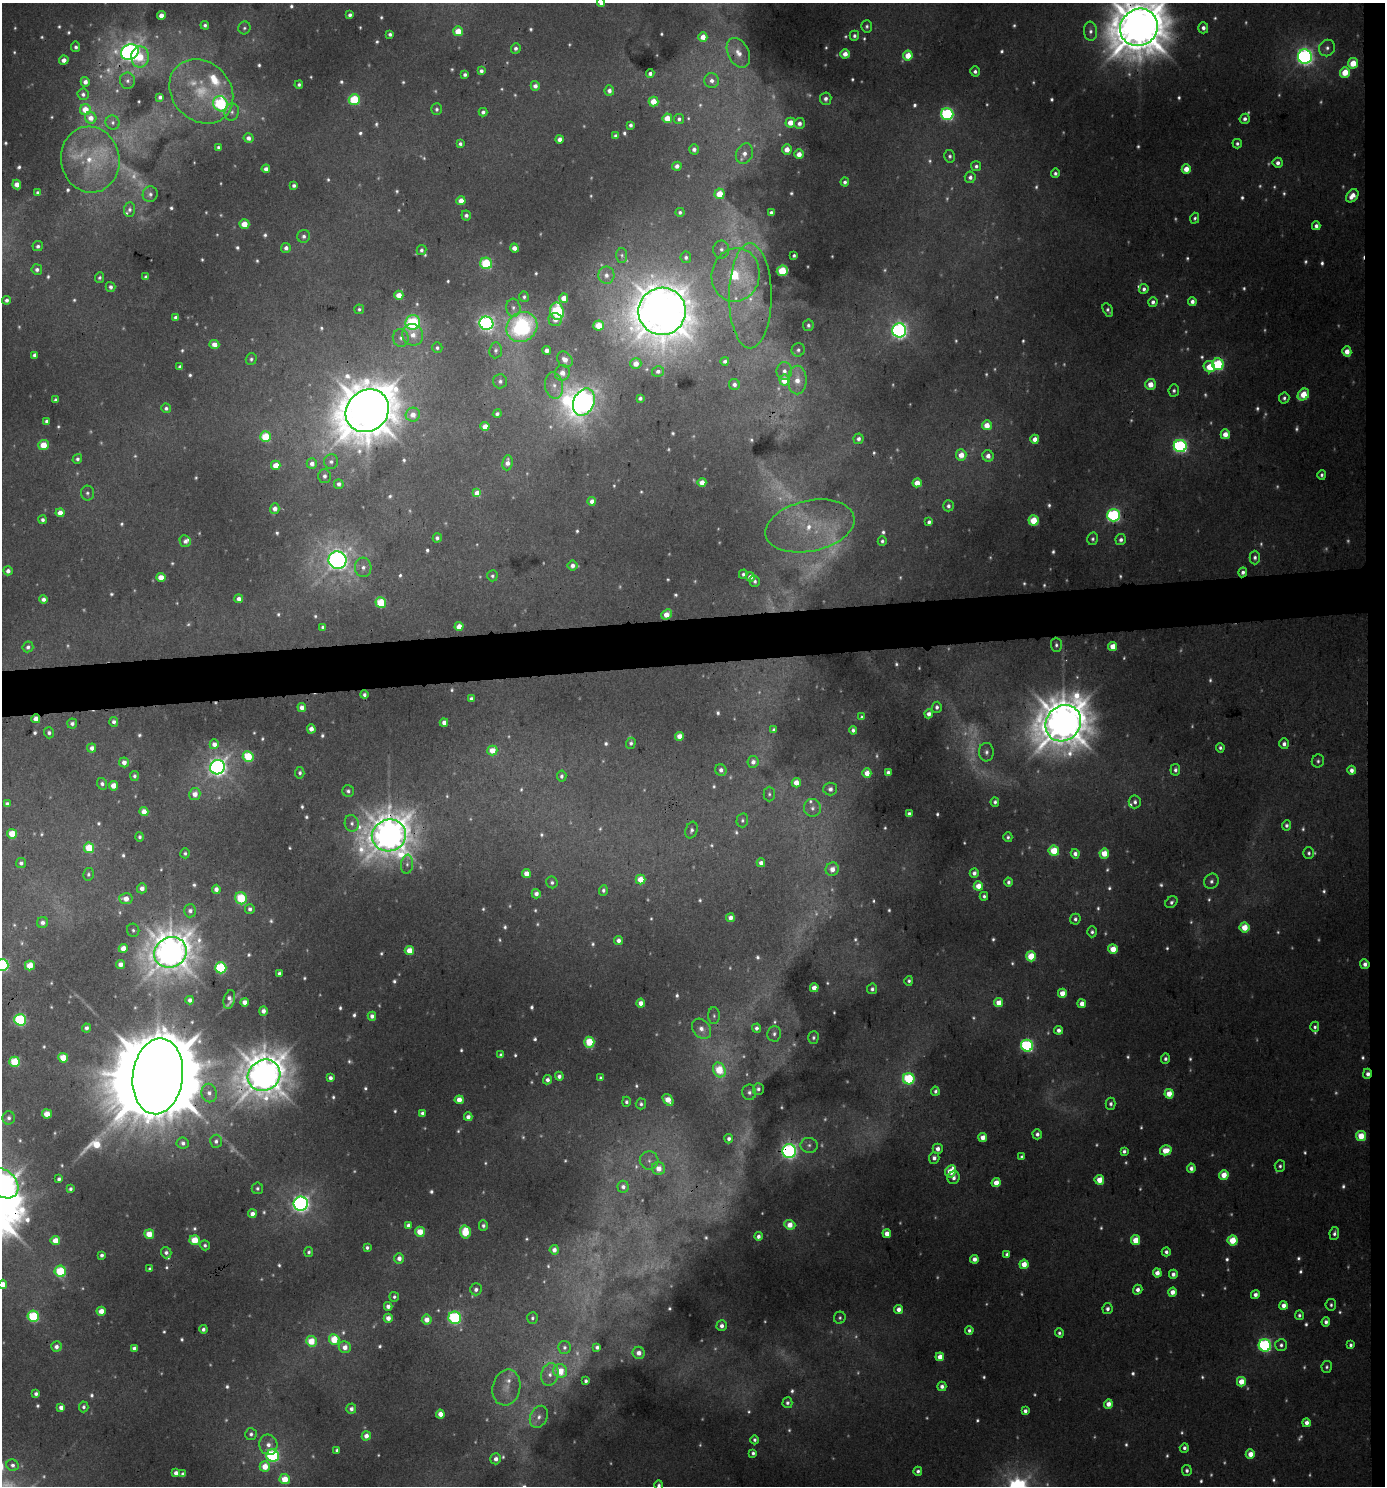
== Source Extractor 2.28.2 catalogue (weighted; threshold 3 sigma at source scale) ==
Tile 6 of 3 x 3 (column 3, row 2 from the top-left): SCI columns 2771-4153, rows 1488-2971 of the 4199 x 4457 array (HDU 1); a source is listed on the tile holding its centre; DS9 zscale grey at full resolution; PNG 1387 x 1488 px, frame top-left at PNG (2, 3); each listed source drawn as its Kron ellipse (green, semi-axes under 4 px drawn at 4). Shown black and unused: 4% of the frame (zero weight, under 3 of 4 exposures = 1% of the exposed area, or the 3 px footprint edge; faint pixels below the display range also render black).
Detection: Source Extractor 2.28.2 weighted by HDU 2 'WHT'; one run over the whole footprint, this tile lists its part. Background 0.0318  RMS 0.0073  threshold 0.0331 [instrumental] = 3 sigma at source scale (4.5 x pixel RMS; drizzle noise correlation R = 1.50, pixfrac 1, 0.0396/0.0396 arcsec/px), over >= 5 px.
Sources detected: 959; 252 too faint to see at this stretch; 1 inside a brighter object's white glare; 2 cosmic-ray / hot-pixel residue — neither listed nor drawn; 6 inside a brighter listed object's ellipse — not listed separately; of the other 698, all 500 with FLUX_AUTO >= 1.99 (the completeness limit of this list) listed and drawn (198 fainter detections not listed), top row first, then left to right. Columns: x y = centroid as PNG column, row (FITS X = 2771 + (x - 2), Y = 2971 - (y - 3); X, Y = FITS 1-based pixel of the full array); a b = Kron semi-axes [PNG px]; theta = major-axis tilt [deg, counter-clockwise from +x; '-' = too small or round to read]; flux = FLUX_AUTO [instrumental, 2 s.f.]
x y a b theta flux
601 3 4 4 - 4.7
161 15 4 4 - 7.7
350 15 4 4 - 2.8
205 25 4 4 - 2.3
867 26 6 5 - 2
1139 27 19 18 - 4600
244 28 6 6 - 2.1
1203 28 5 5 - 4.1
458 31 5 4 - 18
1090 31 9 6 -86 4.1
390 34 4 4 - 2.6
854 36 5 4 - 3
703 37 5 4 - 11
76 47 5 4 - 2.8
516 48 5 5 - 3.2
1327 48 8 8 - 4.4
130 52 9 7 30 550
738 53 16 10 -63 11
845 54 4 4 - 8.7
908 56 5 5 - 19
140 57 10 9 - 21
1305 57 7 7 - 410
64 60 4 4 - 7
1353 63 5 5 - 23
481 71 4 4 - 3.2
975 71 5 5 - 3.1
1345 72 5 5 - 24
650 74 4 4 - 3.6
465 75 4 4 - 2.8
127 81 8 7 - 3.3
712 81 7 7 - 5.1
85 82 5 4 - 5
299 85 4 3 - 2.1
535 86 5 4 - 5.1
609 90 5 4 - 4.4
201 91 35 29 -46 50
83 94 6 5 - 2.8
160 97 4 4 - 3.2
826 99 6 5 - 3.4
354 100 5 5 - 63
654 102 5 5 - 16
221 104 8 7 - 110
85 109 5 5 - 14
437 109 6 5 - 2.2
232 112 9 7 75 3.6
483 112 4 4 - 3
947 114 6 6 - 140
91 118 6 5 - 8.6
667 118 5 4 - 17
679 119 5 5 - 2.7
1245 119 5 5 - 3.7
113 122 7 6 - 2.6
790 123 5 4 - 13
799 123 5 5 - 4.8
631 125 4 3 - 2.6
615 136 4 4 - 2.5
248 138 5 5 - 4.6
560 139 4 4 - 5.8
460 144 4 4 - 2.4
1237 144 5 4 - 2.3
218 147 4 4 - 2.1
694 149 5 4 - 4.2
787 149 5 5 - 10
744 154 10 8 62 6.7
799 154 5 5 - 9.1
950 156 6 5 - 2.2
90 160 33 29 -79 45
1278 163 5 5 - 4.5
677 166 4 4 - 4.9
976 166 5 5 - 2.7
266 169 4 4 - 5.9
1186 169 4 4 - 12
1055 173 5 4 - 2.7
970 177 6 5 - 3.7
845 182 4 4 - 2.7
17 184 5 4 - 8.8
294 185 4 4 - 2.5
38 192 4 3 - 2.4
150 194 8 7 - 2.9
720 194 5 5 - 21
1352 196 7 5 49 9.9
461 201 4 4 - 11
129 209 7 5 87 2.6
680 212 4 4 - 2
771 213 4 4 - 3.1
466 215 5 5 - 3.3
1195 218 5 4 - 2
244 224 5 4 - 17
1316 226 4 4 - 4
304 236 6 6 - 3.5
38 246 5 5 - 2.6
286 248 5 4 - 4.3
514 248 4 4 - 7
721 249 9 8 - 4.5
421 250 5 4 - 2.7
622 255 7 5 -87 2.2
794 255 3 3 - 2
686 257 6 5 - 2.5
486 263 6 5 - 59
37 269 5 5 - 3.7
782 271 5 5 - 41
606 275 8 8 - 6.4
736 275 27 24 78 93
146 277 4 4 - 2.7
99 278 5 4 - 2
110 287 5 5 - 3.3
1144 289 5 4 - 2.9
399 295 4 4 - 14
750 296 52 21 90 55
524 297 5 5 - 2
564 298 5 4 - 12
7 300 4 4 - 3.3
1192 301 4 4 - 5
1153 302 5 4 - 3.5
513 308 9 7 -84 3.6
359 309 5 4 - 2
1108 310 7 4 -63 2.6
557 311 8 6 -79 77
662 311 24 23 - 2800
176 317 4 4 - 3.3
555 319 6 6 - 5.2
413 322 7 7 - 84
486 323 7 6 - 280
808 325 6 5 - 2.6
599 326 5 5 - 25
522 327 16 14 38 110
899 330 7 7 - 340
413 335 11 10 - 11
401 338 9 8 - 4.5
214 344 5 4 - 9.1
437 348 5 5 - 2.4
496 350 8 6 85 2.8
547 350 4 4 - 6.1
798 350 7 6 - 3.2
1347 351 5 4 - 11
35 355 4 4 - 3.5
251 359 6 5 - 2.3
565 360 9 7 -47 7.7
725 361 4 4 - 3.6
636 364 5 5 - 11
1218 364 6 5 - 84
180 367 4 4 - 2.7
1209 367 6 5 - 21
658 371 6 5 - 4.3
784 371 9 8 - 5.9
562 373 8 7 - 9.4
784 380 5 5 - 21
797 380 14 9 -90 13
500 381 7 6 - 3.1
734 384 6 5 - 4.5
1151 384 5 5 - 11
554 386 13 9 -81 7.3
1174 391 6 5 - 2.5
1303 395 6 5 - 27
640 398 4 3 - 2.8
1284 398 5 5 - 2.8
55 400 4 3 - 2.2
584 402 14 10 65 640
166 408 5 4 - 3.1
367 411 23 20 41 4200
497 414 4 4 - 3
413 415 7 7 - 10
47 421 4 4 - 3.2
987 425 5 5 - 15
485 426 4 4 - 11
1225 434 5 4 - 10
266 437 5 5 - 41
858 439 5 5 - 3.4
1035 439 4 4 - 10
43 445 5 5 - 19
1180 446 6 6 - 220
961 455 5 5 - 14
988 456 6 5 - 7
77 459 5 4 - 2.4
331 462 7 7 - 3.4
312 463 5 5 - 5.5
507 463 7 5 83 6.6
276 465 5 4 - 14
1322 475 5 4 - 2.2
324 476 7 6 - 3
702 482 4 4 - 11
917 483 4 4 - 14
339 484 5 4 - 3.7
87 493 7 6 - 2.4
477 493 4 4 - 13
592 501 4 4 - 6.8
948 506 5 5 - 3.3
275 509 5 4 - 6.7
60 513 4 4 - 10
1114 515 6 6 - 150
42 520 4 4 - 2.9
1034 520 5 5 - 37
929 522 4 4 - 3.2
810 526 45 25 12 63
437 538 4 4 - 2.9
1093 539 6 5 - 2.3
1121 540 5 5 - 3.5
185 541 6 5 - 3.6
882 541 5 4 - 2.3
1255 557 7 5 -90 3.1
337 560 9 9 - 700
572 565 5 5 - 5.5
363 567 10 8 -85 5.9
8 571 4 4 - 4.8
1243 572 5 4 - 3.3
743 574 4 4 - 2.3
492 576 5 5 - 2
161 577 4 4 - 15
750 577 5 4 - 6.6
755 581 5 5 - 2.3
43 599 4 4 - 4.4
239 599 4 4 - 5.8
381 602 5 5 - 49
667 614 6 4 41 14
459 626 4 4 - 13
323 627 4 4 - 3.2
1056 645 7 5 -87 2.6
1113 646 4 4 - 15
28 647 5 5 - 3.3
364 695 4 3 - 2.7
471 698 4 4 - 2.6
937 707 5 5 - 2.8
302 708 4 4 - 6.4
929 714 4 4 - 5.1
862 717 4 4 - 2.2
36 719 4 4 - 7.6
114 722 5 4 - 3.4
444 722 4 4 - 5.6
1063 723 19 17 48 3500
72 724 5 5 - 3.6
311 729 4 4 - 7.5
774 730 4 4 - 2.8
853 730 4 4 - 2.6
49 733 5 5 - 3.1
679 736 4 4 - 10
631 743 5 4 - 2.4
214 744 5 4 - 6.4
1284 744 5 4 - 4.1
92 748 4 4 - 5.4
1220 748 4 4 - 2.3
492 750 5 5 - 15
986 752 9 7 -87 3.6
248 756 5 5 - 44
1318 761 6 6 - 2.2
124 762 5 5 - 6.9
753 762 6 5 - 5.2
217 767 7 7 - 520
721 770 6 5 - 4.2
1175 770 6 5 - 3.1
1352 770 4 4 - 5.3
888 772 4 4 - 3.7
300 773 6 4 85 2.4
867 773 4 4 - 11
134 776 5 4 - 2.6
562 776 5 4 - 2.6
796 783 4 4 - 11
102 784 6 5 - 3
113 786 4 4 - 14
830 789 7 6 - 3.8
348 791 6 6 - 2.5
195 794 6 5 - 8
769 794 7 5 -90 2
995 802 4 4 - 2.4
1135 802 6 6 - 3.2
7 804 4 4 - 3.4
812 808 9 8 - 4.5
144 812 4 4 - 10
909 814 4 4 - 3.3
742 820 7 6 - 2
352 823 8 7 - 3.6
1286 825 5 4 - 3
691 830 8 6 73 2.9
12 834 5 5 - 24
389 835 17 15 19 2100
140 837 5 4 - 2.3
1008 837 5 4 - 2.2
89 848 5 5 - 32
1054 851 5 5 - 33
185 853 5 5 - 2.1
1104 853 5 4 - 21
1309 853 6 5 - 2.3
1075 854 5 4 - 4.8
21 863 5 5 - 3.3
761 863 4 4 - 5.6
407 864 9 6 83 3
832 869 7 6 - 8.9
526 873 4 4 - 11
974 873 5 4 - 4.7
88 874 6 5 - 2.1
641 879 5 5 - 18
1211 881 8 7 - 3.5
552 882 6 5 - 2.2
1008 882 4 4 - 2.6
978 886 4 4 - 13
142 888 5 5 - 6.6
216 889 4 4 - 5.2
603 890 5 4 - 2.3
536 894 4 4 - 4.9
984 896 4 4 - 2.3
241 898 6 5 - 41
126 899 7 5 -6 10
1171 902 7 5 44 2.7
250 909 5 5 - 3.5
190 911 6 6 - 4.5
730 918 4 4 - 6.3
1075 919 5 5 - 2.9
42 922 6 5 - 3.7
1244 927 5 5 - 21
133 930 6 6 - 2.2
1092 932 5 5 - 2.3
618 941 4 4 - 5
123 948 4 4 - 13
1113 949 5 4 - 18
409 950 4 4 - 15
170 952 16 15 - 2200
1031 956 5 5 - 33
121 964 4 4 - 7.2
1365 964 5 4 - 4.9
2 965 6 6 - 140
30 966 5 5 - 23
221 968 6 5 - 84
279 973 4 4 - 2.7
909 981 5 4 - 2.1
814 988 4 4 - 10
872 989 5 5 - 2.8
1062 993 4 4 - 13
190 1000 4 4 - 4.7
229 1000 10 5 76 4.5
244 1002 4 4 - 6.7
641 1003 4 4 - 8.3
999 1003 4 4 - 14
1082 1004 4 4 - 8.3
263 1011 4 4 - 4.9
372 1016 4 4 - 5
714 1016 8 5 -88 2.6
20 1020 6 5 - 110
1315 1027 5 4 - 2.3
86 1028 4 4 - 3.9
756 1028 4 4 - 3.6
701 1029 11 8 -50 7.7
1058 1030 4 4 - 4.5
774 1034 8 7 - 3
813 1038 6 5 - 2.2
589 1042 5 5 - 37
1027 1046 6 6 - 140
501 1055 4 4 - 3.3
63 1058 5 5 - 22
1165 1059 5 4 - 2.6
15 1062 5 5 - 47
719 1070 7 6 - 32
1367 1074 5 3 - 4.8
264 1075 17 15 35 2600
158 1076 38 25 83 27000
559 1076 4 4 - 4.1
330 1078 4 4 - 4.5
601 1078 4 4 - 2.4
909 1079 6 5 - 70
547 1080 4 4 - 4.2
758 1089 6 5 - 3.2
935 1091 4 4 - 2.3
749 1092 8 7 - 3.7
209 1093 9 7 -79 6.6
1169 1094 5 4 - 16
459 1100 4 4 - 11
668 1100 7 4 -53 16
626 1102 5 4 - 2.4
641 1104 5 5 - 2.4
1111 1104 6 5 - 2.8
422 1113 4 4 - 2.5
47 1114 5 4 - 17
468 1117 4 4 - 5.1
9 1118 6 6 - 3.1
1037 1134 5 4 - 3.7
1361 1136 5 5 - 25
983 1137 4 4 - 9.6
729 1139 5 4 - 3.2
216 1141 6 6 - 3
183 1143 6 5 - 3.5
809 1145 8 7 - 3.6
938 1149 5 5 - 6.4
1166 1150 6 5 - 16
789 1151 7 7 - 310
1124 1151 4 4 - 2.9
1022 1157 4 3 - 2.2
934 1158 6 5 - 4.9
649 1160 9 9 - 4.8
1280 1166 6 5 - 2.1
659 1168 7 6 - 11
1191 1168 4 4 - 4.8
951 1171 6 5 - 24
1224 1175 4 4 - 18
954 1178 6 6 - 4.1
59 1179 4 3 - 2.6
1099 1180 5 5 - 17
2 1183 18 13 -39 390
996 1183 4 4 - 13
623 1187 6 5 - 4.5
257 1188 6 5 - 2.2
70 1189 4 4 - 2.1
301 1204 7 7 - 420
252 1214 4 4 - 6.2
408 1225 4 4 - 3.3
790 1225 6 4 -21 15
483 1226 5 4 - 2.8
420 1232 5 5 - 19
465 1232 6 5 - 36
1334 1233 6 5 - 3
149 1234 5 5 - 18
887 1234 4 4 - 10
758 1236 4 4 - 3.5
55 1240 4 4 - 13
195 1240 5 5 - 30
1135 1240 5 4 - 19
1233 1240 5 5 - 31
205 1245 5 4 - 2.3
367 1247 4 3 - 2.3
554 1250 4 4 - 5.5
309 1252 5 4 - 2.2
1166 1252 4 4 - 3
166 1253 6 5 - 3.1
1007 1254 4 4 - 2.9
102 1255 4 4 - 2.8
399 1258 5 5 - 5.6
974 1259 4 4 - 6.4
1024 1264 4 4 - 14
150 1269 4 3 - 2.1
60 1271 6 5 - 55
1157 1273 4 4 - 7.6
1173 1274 4 4 - 4.5
3 1284 4 4 - 9.3
476 1289 6 5 - 4
1138 1290 5 4 - 4.6
1172 1292 4 4 - 7.9
1255 1295 4 4 - 4.5
394 1297 5 5 - 2.1
1283 1305 4 4 - 7
1331 1305 6 5 - 2.1
388 1306 4 4 - 4.5
899 1309 4 4 - 6.4
1107 1309 5 5 - 3.5
101 1311 4 4 - 12
1299 1315 5 4 - 2.3
33 1316 6 5 - 72
388 1318 4 4 - 8
455 1318 6 6 - 130
532 1318 6 5 - 2.1
840 1318 6 5 - 2
427 1320 5 5 - 9.3
1326 1322 4 4 - 3.8
722 1326 5 5 - 5.1
203 1329 4 4 - 3.2
969 1330 4 4 - 2.9
1059 1333 5 4 - 2.2
334 1339 5 5 - 29
311 1341 5 5 - 26
1265 1345 6 6 - 160
1281 1345 6 6 - 3.1
1351 1345 4 3 - 2.3
56 1347 5 5 - 5.1
345 1347 6 5 - 9
564 1347 6 6 - 2.5
597 1347 4 4 - 3.1
134 1348 4 4 - 4.3
639 1353 6 6 - 7.9
940 1357 4 4 - 9.8
1327 1367 6 5 - 2.1
560 1371 7 6 - 20
550 1374 11 8 76 6.9
586 1381 4 3 - 2.2
1241 1382 5 4 - 16
942 1386 5 4 - 4.5
506 1387 18 14 76 12
36 1394 4 4 - 2.7
787 1403 5 5 - 2.8
1108 1404 5 4 - 8.3
61 1407 4 4 - 5.1
84 1407 5 5 - 2.5
351 1409 5 5 - 4
1025 1411 4 4 - 3.7
440 1414 4 4 - 9.6
539 1417 11 8 63 6.6
1306 1423 4 4 - 5.7
251 1434 6 6 - 3
366 1436 4 4 - 7
755 1440 4 4 - 2.2
268 1445 10 9 - 6.9
1184 1448 5 4 - 3.1
337 1450 4 3 - 2.3
753 1453 4 4 - 2.5
1250 1454 5 4 - 11
273 1456 6 6 - 130
496 1459 5 5 - 5.7
13 1465 6 5 - 3.4
265 1467 5 5 - 16
918 1471 4 4 - 2.8
1187 1471 5 5 - 3
176 1473 4 4 - 5.2
183 1474 4 4 - 4.1
285 1479 5 5 - 19
659 1485 5 4 - 2.4
Overlapping masked pixels (flux is a lower limit): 12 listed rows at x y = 1139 27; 130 52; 1243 572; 667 614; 36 719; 1063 723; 389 835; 1365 964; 1367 1074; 264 1075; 158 1076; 789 1151
Isophote crosses this tile's border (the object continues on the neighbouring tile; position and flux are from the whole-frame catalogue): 6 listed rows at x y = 601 3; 1139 27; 2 965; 2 1183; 3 1284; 659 1485